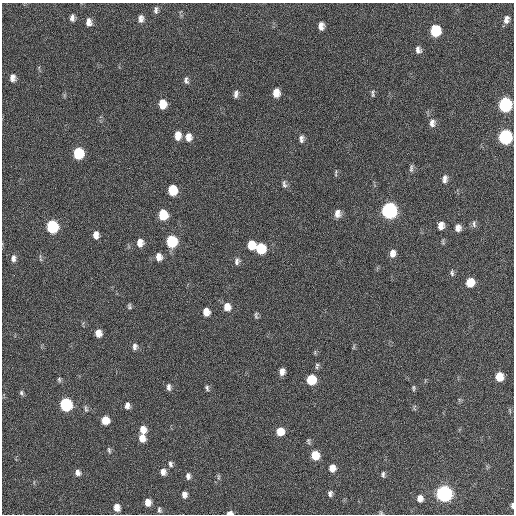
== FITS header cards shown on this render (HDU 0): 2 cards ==
NAXIS1  =                  512 / Axis length
NAXIS2  =                  512 / Axis length

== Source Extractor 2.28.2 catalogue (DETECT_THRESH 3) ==
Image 512 x 512 px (HDU 0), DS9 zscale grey, 1 PNG px = 1 image px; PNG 516 x 516 px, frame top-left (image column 1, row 512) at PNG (2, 3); no overlay
Background 20.4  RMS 5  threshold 15.1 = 3 sigma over >= 5 px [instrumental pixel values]
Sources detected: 91; all 91 listed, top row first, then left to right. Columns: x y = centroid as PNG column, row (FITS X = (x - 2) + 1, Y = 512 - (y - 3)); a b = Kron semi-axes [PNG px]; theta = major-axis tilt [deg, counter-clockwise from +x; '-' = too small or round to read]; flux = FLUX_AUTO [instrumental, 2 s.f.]
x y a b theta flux
156 10 10 6 80 1200
72 18 8 5 87 1400
141 19 10 7 89 1700
506 19 9 6 79 1800
89 22 9 6 -81 2100
321 26 8 6 88 2300
435 30 8 7 - 19000
418 50 9 7 -73 1400
12 78 9 6 -87 1900
186 80 10 6 -84 1100
373 92 8 5 59 770
276 93 8 6 89 3600
236 94 9 5 82 1300
162 104 8 6 90 5600
505 104 9 7 83 51000
432 123 11 8 87 1900
178 135 10 7 90 3600
188 137 10 7 -87 2700
505 137 9 7 81 56000
301 139 10 6 87 1400
78 153 8 7 - 17000
411 168 11 5 87 910
336 173 9 3 85 550
445 179 10 6 85 1500
284 184 11 6 -81 1100
172 190 8 7 - 10000
389 210 9 8 - 99000
337 213 10 8 -87 2200
163 215 8 7 - 10000
474 224 10 5 -88 990
441 225 8 6 79 2300
52 226 8 7 - 31000
458 228 8 7 - 1900
96 235 8 6 -85 2100
171 241 8 7 - 23000
140 242 9 7 85 2800
251 245 8 7 - 6400
261 248 8 7 - 13000
392 253 8 7 - 2200
159 257 8 7 - 2400
13 258 10 7 86 1500
40 258 12 3 -82 480
237 261 9 7 80 1300
452 273 8 5 -85 800
470 282 8 7 - 6600
129 306 7 5 -80 660
227 307 9 8 - 3300
206 312 7 6 - 3300
256 315 9 4 -85 680
98 333 7 6 - 2800
135 347 9 6 82 1300
354 347 8 3 77 470
315 352 6 4 72 410
317 365 7 4 -19 570
317 367 6 4 -84 520
282 372 7 5 83 2100
499 376 7 6 - 5600
59 379 7 5 -75 610
311 380 8 7 - 12000
169 387 8 5 -86 1200
207 388 7 4 -85 750
413 388 7 4 -84 570
21 393 7 5 -71 700
66 404 8 7 - 40000
127 406 7 5 87 1600
414 407 9 4 89 450
86 409 10 4 -80 770
105 420 7 6 - 5300
143 429 8 7 - 3300
280 432 8 7 - 4900
142 438 8 7 - 3600
308 441 9 4 -76 650
109 450 8 4 -75 630
315 455 7 7 - 7200
170 464 8 6 -82 1000
332 468 7 6 - 3000
78 472 7 6 - 1600
163 472 8 6 -77 1900
383 474 7 4 -87 720
188 476 8 5 -88 1200
218 477 8 4 -82 590
330 493 7 5 88 1000
444 493 8 7 - 120000
184 494 7 5 -88 1700
420 499 7 6 - 2100
148 502 7 6 - 2900
512 505 6 3 -89 790
117 507 7 6 - 2900
159 510 8 5 -84 750
230 513 6 3 4 1800
381 513 6 4 -43 400
At the frame edge (FLAGS 8, measured only in part): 3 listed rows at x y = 512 505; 230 513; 381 513